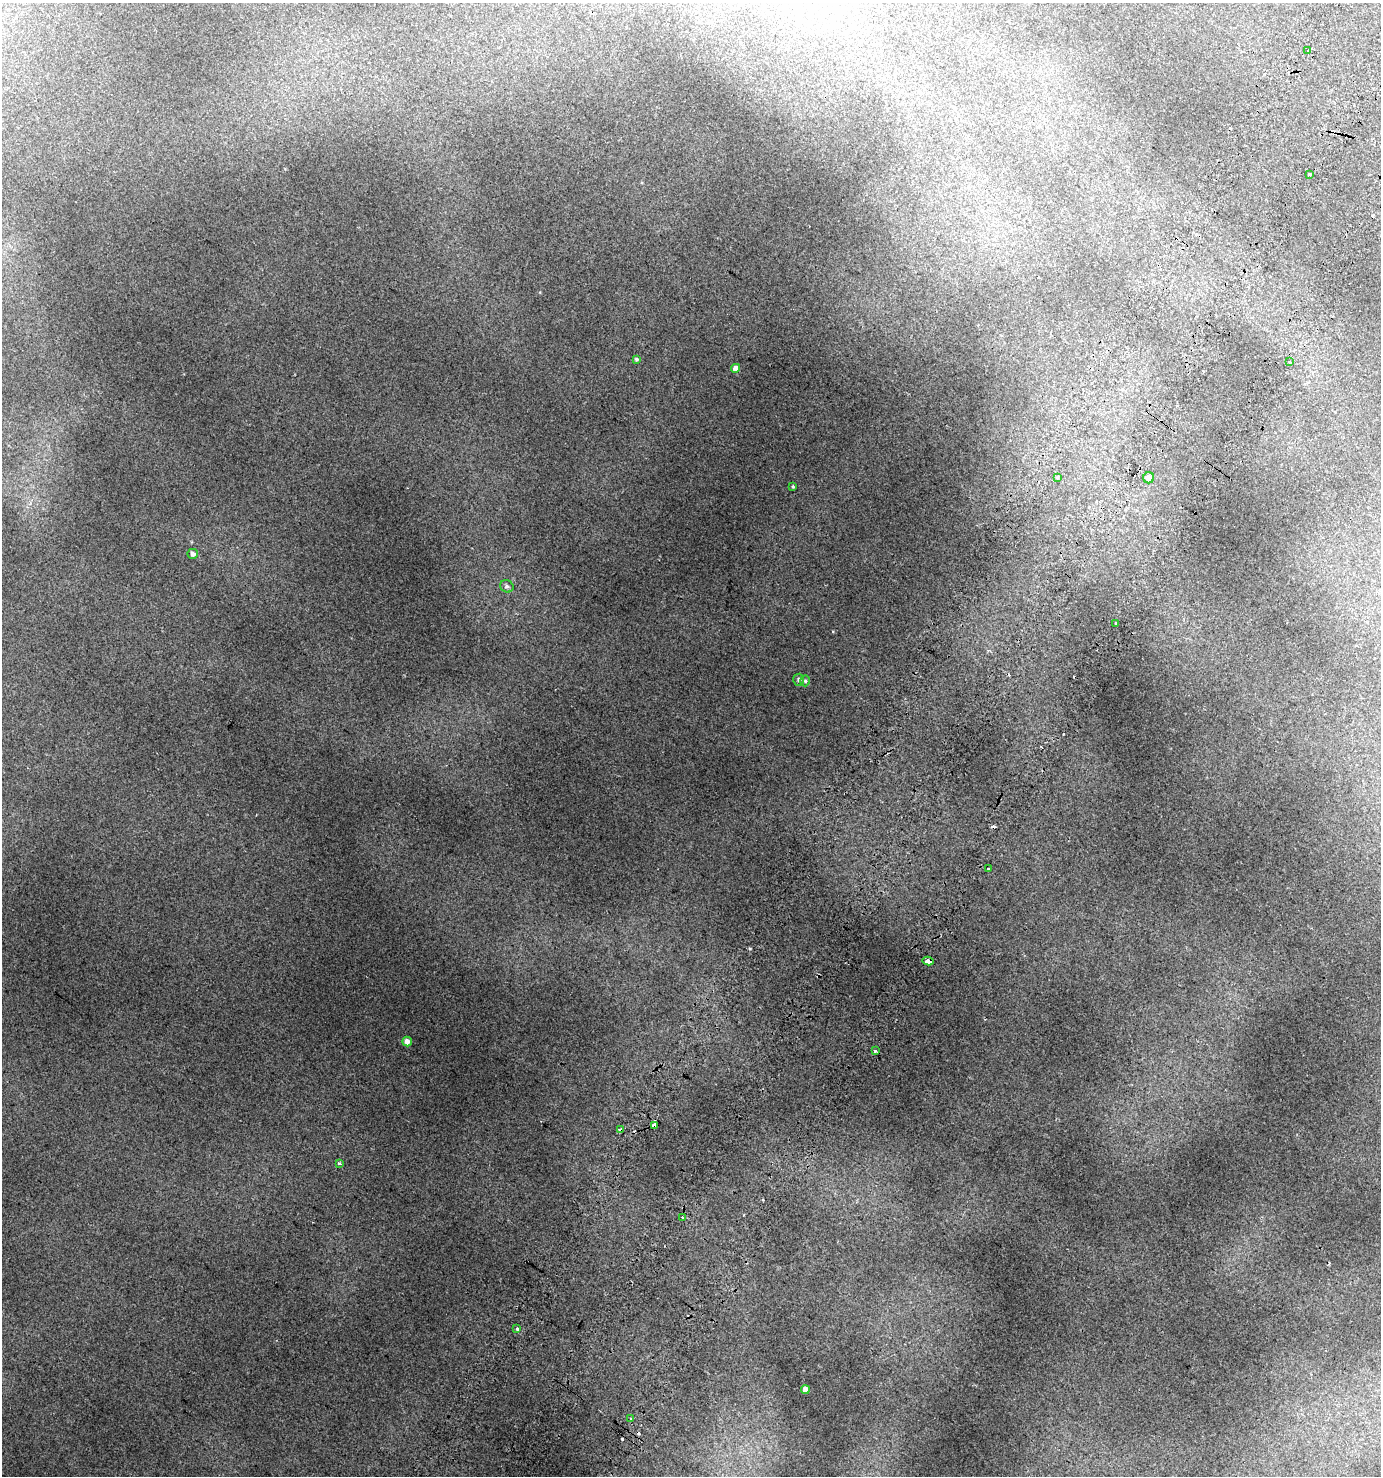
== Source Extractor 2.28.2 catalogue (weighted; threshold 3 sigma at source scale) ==
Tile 10 of 4 x 4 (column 2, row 3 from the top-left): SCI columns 1633-3011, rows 1526-2999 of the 6089 x 5992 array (HDU 1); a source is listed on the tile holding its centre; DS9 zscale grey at full resolution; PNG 1383 x 1478 px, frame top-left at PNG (2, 3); each listed source drawn as its Kron ellipse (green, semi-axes under 4 px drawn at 4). Shown black and unused: <1% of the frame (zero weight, under 2 of 3 exposures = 4% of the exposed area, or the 3 px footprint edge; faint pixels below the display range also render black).
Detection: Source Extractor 2.28.2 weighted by HDU 2 'WHT'; one run over the whole footprint, this tile lists its part. Background 0.0159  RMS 0.0048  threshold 0.0216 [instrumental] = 3 sigma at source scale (4.5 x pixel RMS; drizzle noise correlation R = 1.50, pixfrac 1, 0.0396/0.0396 arcsec/px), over >= 5 px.
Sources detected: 35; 11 cosmic-ray / hot-pixel residue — neither listed nor drawn; the other 24 listed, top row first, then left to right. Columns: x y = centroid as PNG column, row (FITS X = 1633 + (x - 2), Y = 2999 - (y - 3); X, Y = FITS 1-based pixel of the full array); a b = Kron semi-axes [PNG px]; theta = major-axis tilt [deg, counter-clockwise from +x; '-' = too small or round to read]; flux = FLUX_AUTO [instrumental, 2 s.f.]
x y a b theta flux
1308 51 3 3 - 2.7
1310 174 3 3 - 3.5
637 359 4 3 - 0.77
1290 361 3 3 - 0.69
735 368 4 4 - 3.2
1057 478 4 4 - 0.62
1149 478 5 5 - 2.9
793 486 3 2 - 0.56
193 554 5 5 - 1.8
507 586 7 6 - 1.4
1116 624 3 3 - 1.2
799 680 6 5 - 1.1
805 681 5 4 - 0.83
988 869 3 3 - 1.2
928 961 5 3 - 4.7
407 1041 5 4 - 2.7
875 1051 3 3 - 0.88
654 1125 4 3 - 3
620 1130 4 3 - 2.7
339 1163 4 3 - 1.2
682 1217 3 3 - 2
517 1329 3 3 - 0.81
805 1390 4 4 - 3.2
631 1418 3 2 - 0.62
Overlapping masked pixels (flux is a lower limit): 3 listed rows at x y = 928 961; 654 1125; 620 1130